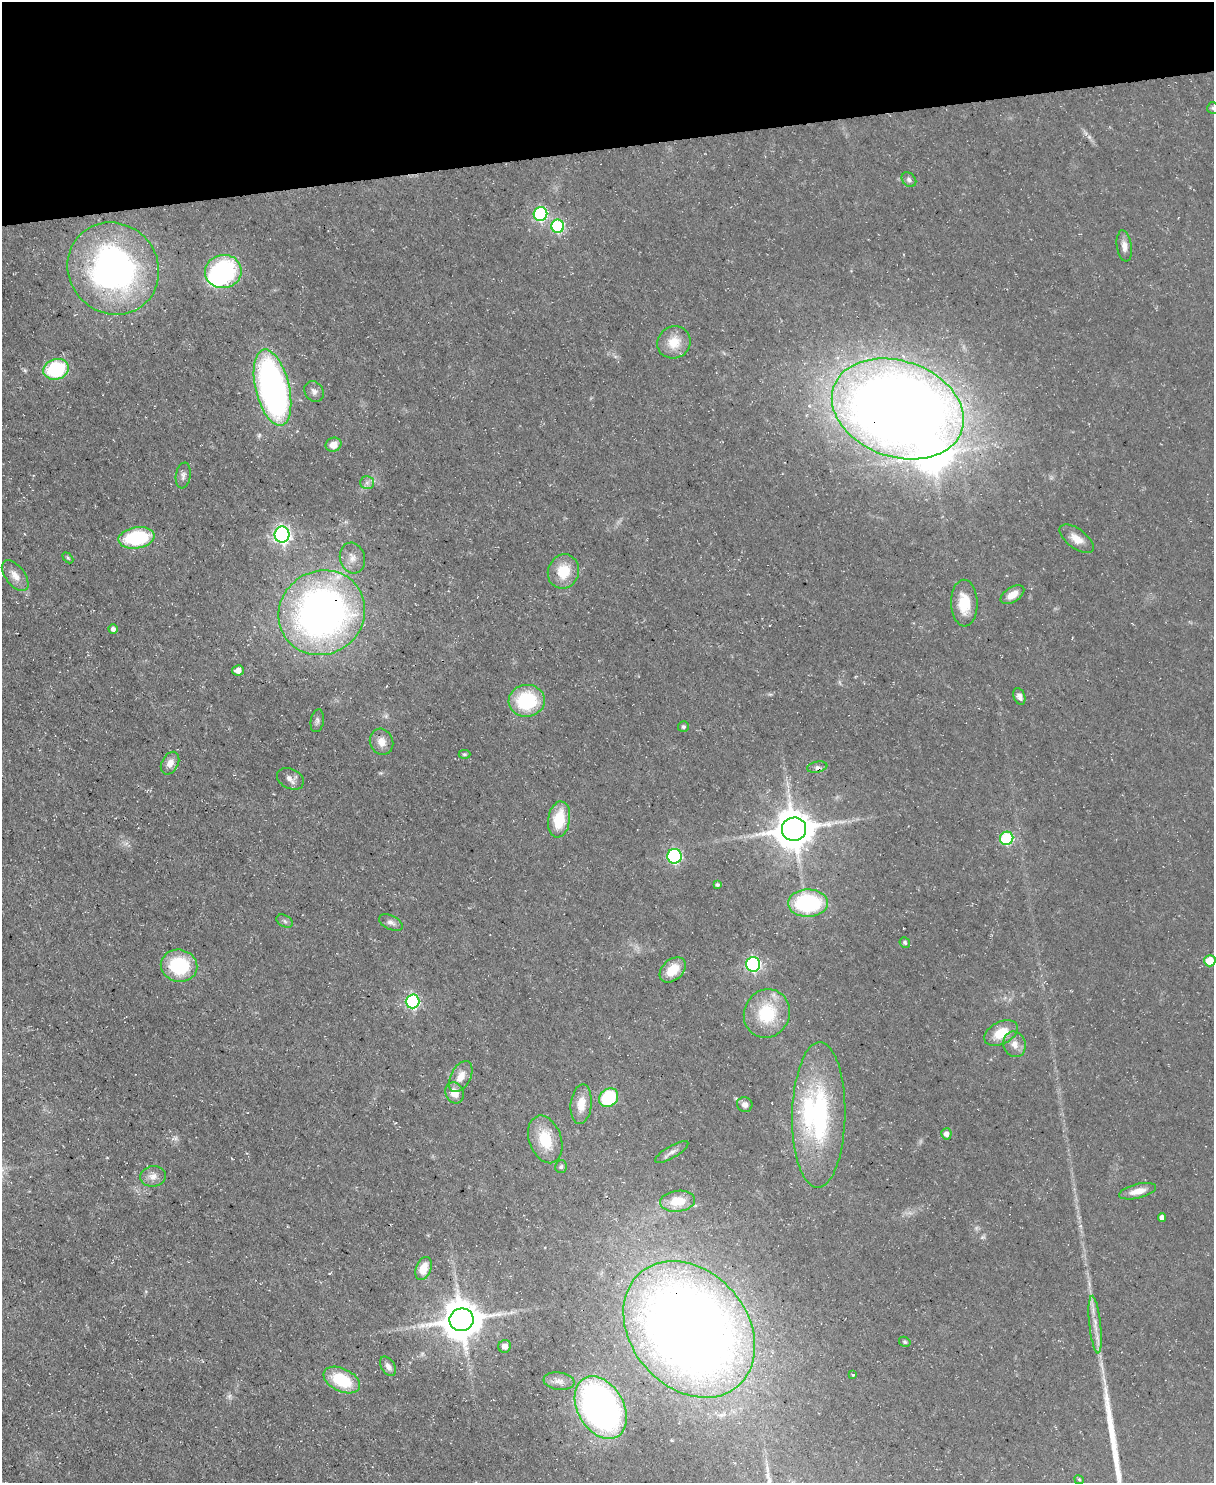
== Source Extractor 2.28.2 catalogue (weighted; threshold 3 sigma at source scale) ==
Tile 3 of 4 x 3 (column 3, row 1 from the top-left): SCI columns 2423-3634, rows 3208-4688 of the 4845 x 4820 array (HDU 1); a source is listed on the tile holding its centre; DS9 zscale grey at full resolution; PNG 1216 x 1485 px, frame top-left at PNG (2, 2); each listed source drawn as its Kron ellipse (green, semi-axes under 4 px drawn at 4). Shown black and unused: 10% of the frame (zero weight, under 3 of 5 exposures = <1% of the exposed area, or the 3 px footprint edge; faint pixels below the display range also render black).
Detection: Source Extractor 2.28.2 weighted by HDU 2 'WHT'; one run over the whole footprint, this tile lists its part. Background 0.0572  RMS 0.0044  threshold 0.02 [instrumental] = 3 sigma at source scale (4.5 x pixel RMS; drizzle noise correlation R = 1.50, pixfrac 1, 0.05/0.05 arcsec/px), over >= 5 px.
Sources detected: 85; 1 too faint to see at this stretch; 2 inside a brighter object's white glare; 2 long thin detections or spike segments (spike, bleed or trail) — neither listed nor drawn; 1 inside a brighter listed object's ellipse — not listed separately; the other 79 listed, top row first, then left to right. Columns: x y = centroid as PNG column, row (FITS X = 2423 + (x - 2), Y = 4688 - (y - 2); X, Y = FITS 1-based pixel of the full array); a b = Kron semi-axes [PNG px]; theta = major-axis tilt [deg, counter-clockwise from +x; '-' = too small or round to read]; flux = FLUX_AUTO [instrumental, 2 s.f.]
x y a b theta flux
1213 108 6 5 - 0.8
909 180 8 6 -44 1.5
540 214 7 7 - 60
558 226 6 6 - 56
1124 246 15 7 -82 3.2
113 269 47 44 -49 140
223 271 18 16 12 62
674 342 17 16 - 9.4
56 369 13 10 17 39
272 388 39 17 -76 160
314 391 11 9 -57 2.1
898 409 68 48 -19 980
333 445 8 7 - 4.6
183 475 13 7 81 2
367 483 7 6 - 1.6
282 535 8 7 - 150
136 538 18 10 9 35
1077 539 20 9 -37 5.2
68 558 6 4 -45 0.66
352 558 15 12 -75 4.6
563 571 17 15 68 12
15 576 18 9 -52 4.7
1012 595 13 7 33 4.6
964 603 23 13 -88 13
322 613 44 41 37 250
113 629 5 4 - 1.5
238 670 6 5 - 3.2
1019 696 8 5 -69 1.8
527 701 18 16 7 30
317 721 11 6 80 1.5
683 727 5 5 - 0.96
382 742 13 11 -66 4.6
464 754 6 4 1 0.66
170 763 12 8 61 3.6
817 767 10 5 11 1.5
290 779 14 10 -26 3.1
559 819 18 11 81 15
794 829 12 11 - 1200
1007 838 7 6 - 38
674 856 7 7 - 62
717 885 4 3 - 0.94
808 903 20 14 0 51
285 921 9 5 -28 1.2
391 923 13 7 -26 2.2
905 943 5 5 - 1
1210 961 6 5 - 11
753 964 7 7 - 85
179 966 18 16 -11 29
673 970 15 10 42 9.4
412 1001 7 7 - 76
767 1014 25 22 67 24
1001 1033 18 11 27 11
1014 1044 13 11 -68 4.2
461 1076 17 9 62 5.3
455 1093 11 9 -66 5
609 1098 10 8 43 29
581 1104 20 10 84 7.5
745 1104 8 7 - 2.6
819 1115 73 26 89 74
946 1134 5 5 - 2.1
545 1139 24 16 -70 16
672 1152 19 6 30 2.4
561 1167 6 5 - 1.1
153 1176 13 10 6 3.6
1138 1191 19 7 14 5
677 1201 17 10 7 9.7
1162 1217 4 4 - 2.1
423 1268 12 7 70 7.6
462 1320 12 11 - 1300
1095 1325 29 5 -84 5.4
689 1329 75 58 -49 640
905 1342 6 5 - 0.73
505 1346 6 6 - 3.1
388 1366 10 6 -59 2.4
853 1375 3 3 - 0.53
342 1380 19 11 -26 22
559 1381 15 8 -7 3.3
601 1407 34 23 -61 190
1079 1480 5 4 - 0.53
Overlapping masked pixels (flux is a lower limit): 3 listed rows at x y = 898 409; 322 613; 689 1329
Isophote crosses this tile's border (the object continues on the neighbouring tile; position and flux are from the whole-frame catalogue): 2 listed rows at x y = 1213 108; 1210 961